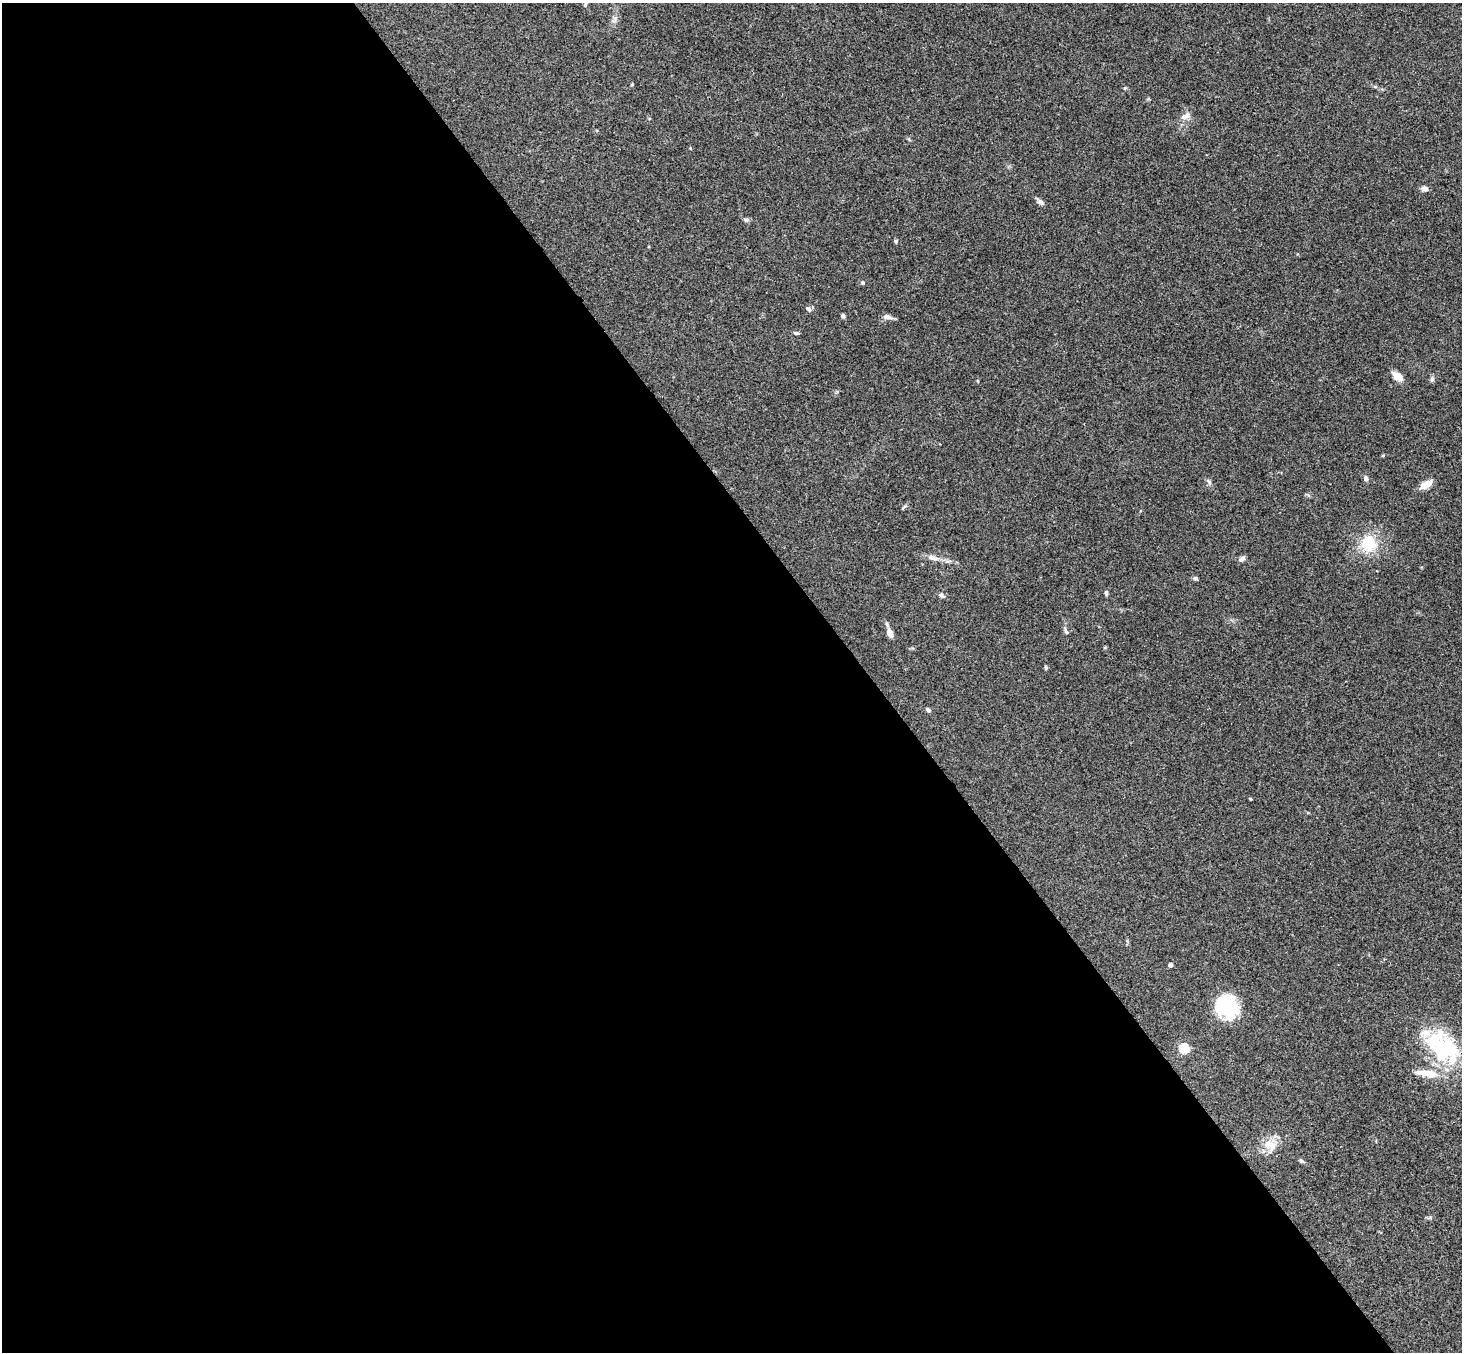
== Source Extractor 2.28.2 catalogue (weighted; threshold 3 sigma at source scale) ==
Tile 9 of 4 x 4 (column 1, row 3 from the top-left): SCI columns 54-1513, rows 1681-3030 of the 5945 x 5925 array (HDU 1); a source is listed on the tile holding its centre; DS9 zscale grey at full resolution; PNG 1464 x 1354 px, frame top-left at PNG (2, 3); no overlay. Shown black and unused: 60% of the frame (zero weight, under 3 of 4 exposures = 6% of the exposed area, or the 3 px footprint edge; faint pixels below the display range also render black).
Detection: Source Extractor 2.28.2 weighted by HDU 2 'WHT'; one run over the whole footprint, this tile lists its part. Background 0.22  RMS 0.0085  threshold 0.0381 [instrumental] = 3 sigma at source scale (4.5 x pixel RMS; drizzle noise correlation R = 1.50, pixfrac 1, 0.05/0.05 arcsec/px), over >= 5 px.
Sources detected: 37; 2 inside a brighter object's white glare — not listed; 1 inside a brighter listed object's ellipse — not listed separately; the other 34 listed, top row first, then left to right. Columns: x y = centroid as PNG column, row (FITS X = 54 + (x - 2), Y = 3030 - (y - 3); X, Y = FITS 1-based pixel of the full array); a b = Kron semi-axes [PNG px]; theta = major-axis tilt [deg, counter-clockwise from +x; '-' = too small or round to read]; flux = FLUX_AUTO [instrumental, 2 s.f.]
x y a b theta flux
585 4 7 4 71 1.4
1187 115 11 8 58 4.5
1424 189 8 6 -18 3.4
1040 202 10 6 -32 2.7
746 220 7 5 13 1.8
896 241 6 4 -90 1
862 283 6 4 -43 1.2
808 309 8 5 -39 2.2
843 316 5 4 - 1.6
887 317 13 6 -11 3.6
796 333 6 4 -10 1.4
1397 376 12 7 -37 8.4
1432 379 8 5 90 1.9
1383 455 5 3 - 0.86
1366 478 7 5 -75 2.4
1209 482 9 4 -55 1.8
1426 484 17 7 31 6.9
1368 544 25 23 -78 26
933 558 17 7 -15 5.7
1242 559 9 6 38 2.7
1195 578 6 4 -10 1.6
1106 593 7 4 -83 1.5
942 595 8 5 -40 2.1
1066 631 11 4 -69 1.9
890 634 10 6 -66 5
1046 668 6 4 -88 1.1
928 710 6 4 -43 1.8
1250 799 3 2 - 0.92
1170 965 4 4 - 3.9
1220 1008 35 20 -46 34
1441 1047 58 28 -57 75
1184 1049 5 5 - 51
1270 1145 21 12 -32 11
1301 1161 6 5 - 1.5